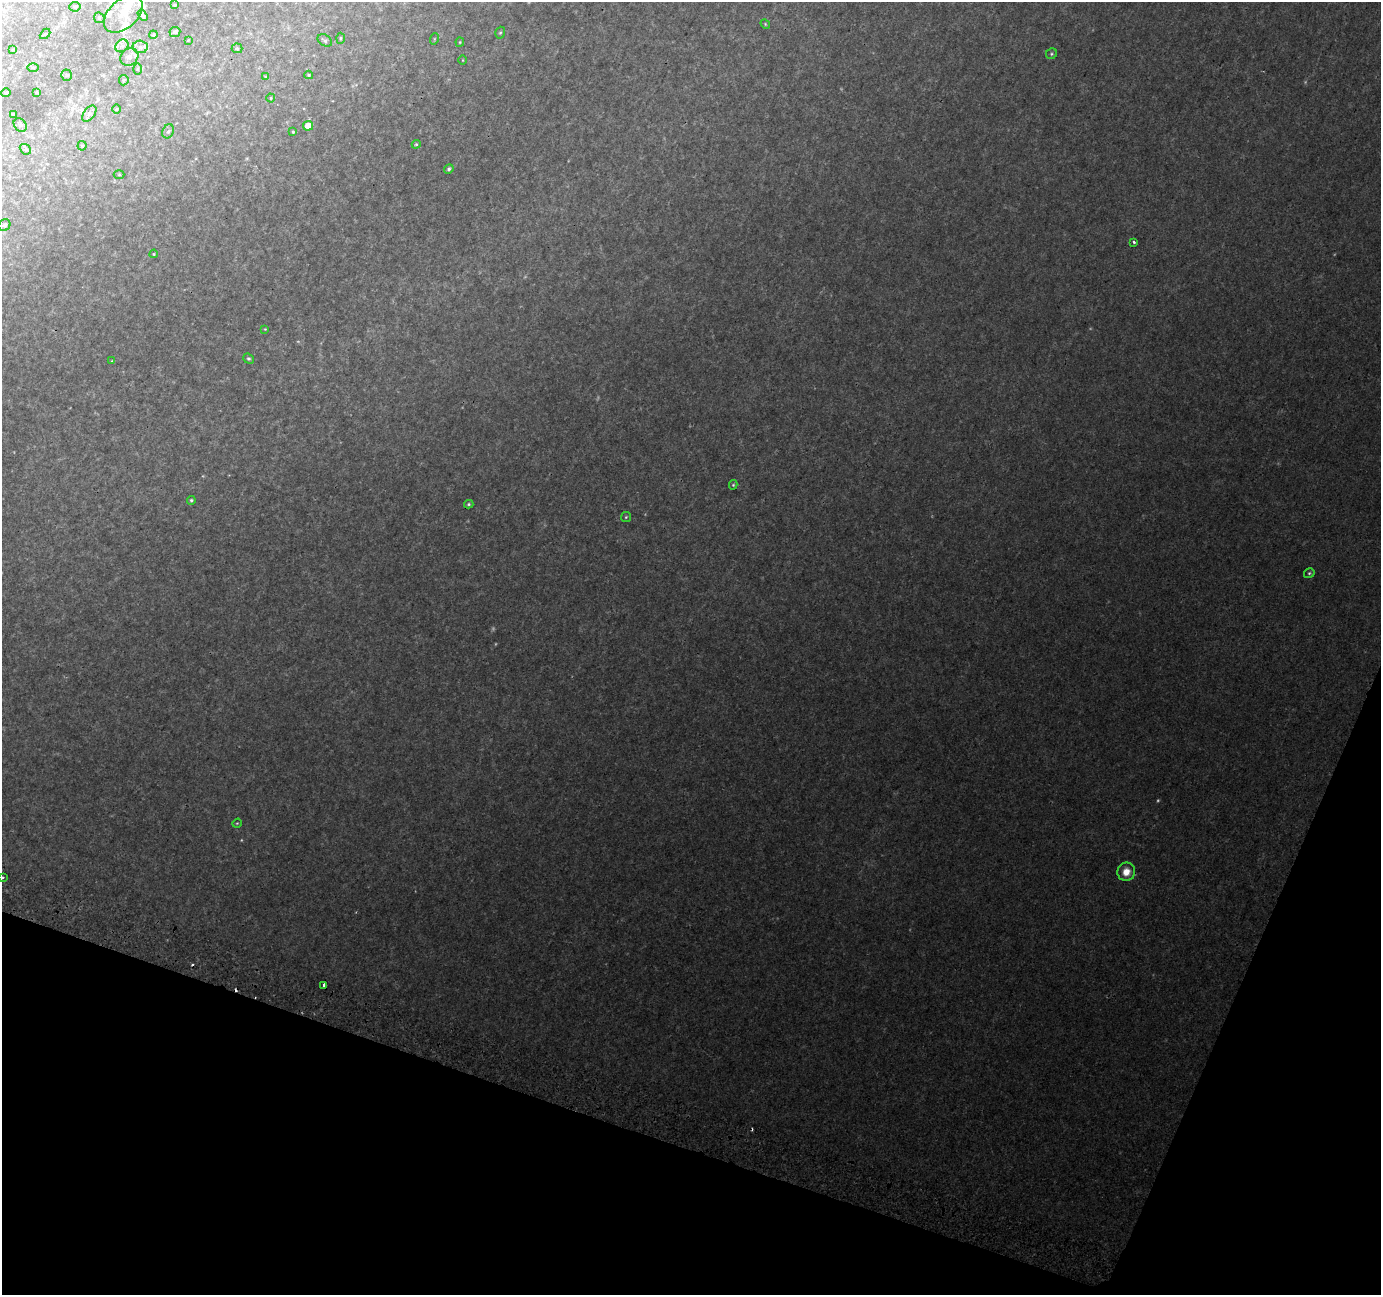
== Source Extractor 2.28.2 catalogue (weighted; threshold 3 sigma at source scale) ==
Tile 15 of 4 x 4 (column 3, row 4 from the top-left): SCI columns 2783-4161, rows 318-1610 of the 5557 x 5739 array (HDU 1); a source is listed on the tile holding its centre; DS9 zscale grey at full resolution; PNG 1383 x 1297 px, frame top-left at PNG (2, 2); each listed source drawn as its Kron ellipse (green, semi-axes under 4 px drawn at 4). Shown black and unused: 17% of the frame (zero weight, under 2 of 3 exposures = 2% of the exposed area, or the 3 px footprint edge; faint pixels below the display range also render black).
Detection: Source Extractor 2.28.2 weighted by HDU 2 'WHT'; one run over the whole footprint, this tile lists its part. Background 0.0147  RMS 0.004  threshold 0.0178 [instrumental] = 3 sigma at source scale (4.5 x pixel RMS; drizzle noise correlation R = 1.50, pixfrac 1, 0.0396/0.0396 arcsec/px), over >= 5 px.
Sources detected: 76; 9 too faint to see at this stretch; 3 cosmic-ray / hot-pixel residue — neither listed nor drawn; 6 inside a brighter listed object's ellipse — not listed separately; the other 58 listed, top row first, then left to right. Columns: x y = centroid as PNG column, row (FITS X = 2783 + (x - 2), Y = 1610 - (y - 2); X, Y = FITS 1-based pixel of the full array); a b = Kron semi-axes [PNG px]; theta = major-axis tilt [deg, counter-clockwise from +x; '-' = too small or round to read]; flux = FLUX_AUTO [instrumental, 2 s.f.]
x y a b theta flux
175 5 3 2 - 0.37
75 7 5 4 - 0.66
123 14 23 14 42 7
143 15 6 3 -58 0.65
99 18 6 5 - 0.57
765 24 5 4 - 0.5
175 32 5 5 - 1.2
500 33 6 4 72 0.61
45 34 6 3 44 0.41
153 35 4 3 - 0.51
341 38 5 4 - 0.54
434 39 6 3 72 0.4
188 40 2 2 - 0.22
325 40 8 5 -32 1
460 42 4 4 - 0.45
122 46 7 6 - 1.2
140 47 7 6 - 1.4
237 48 5 5 - 0.55
13 50 3 2 - 0.31
1051 54 6 5 - 0.68
129 57 9 8 - 1.8
463 60 5 3 - 0.31
33 67 5 3 - 0.43
137 69 5 4 - 0.49
67 75 5 5 - 0.55
309 75 4 3 - 0.54
265 77 4 3 - 0.34
124 80 5 4 - 0.51
37 92 4 2 - 0.44
6 93 4 4 - 0.51
271 98 4 4 - 0.4
117 109 4 3 - 0.3
13 114 3 3 - 0.43
89 114 9 5 53 1.2
20 125 7 6 - 1
308 126 5 5 - 5.8
168 131 7 5 65 0.88
293 132 3 3 - 0.52
416 144 4 4 - 0.57
82 146 4 4 - 0.52
25 149 6 4 -41 0.71
449 169 5 4 - 0.97
119 175 5 3 - 0.35
4 225 6 5 - 1.2
1134 242 4 3 - 0.83
154 254 4 3 - 0.43
265 329 4 3 - 0.37
249 359 6 4 -40 0.91
112 361 4 4 - 0.39
733 485 5 4 - 0.53
191 500 4 4 - 0.76
469 504 5 3 - 0.66
626 517 5 5 - 0.58
1309 573 6 5 - 0.68
237 823 5 4 - 0.43
1126 872 9 9 - 5.5
2 878 3 3 - 0.97
324 985 4 3 - 1.1
Isophote crosses this tile's border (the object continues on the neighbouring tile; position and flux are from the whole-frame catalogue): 1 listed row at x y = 2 878
Unlisted compact peaks at least as high as the median listed source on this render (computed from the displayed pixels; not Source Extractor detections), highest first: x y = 1090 328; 247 158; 841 89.